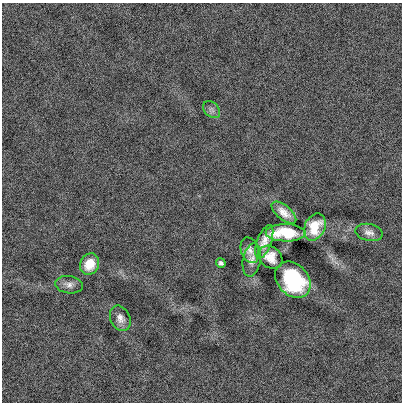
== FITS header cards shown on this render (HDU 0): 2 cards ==
NAXIS1  =                  400
NAXIS2  =                  400

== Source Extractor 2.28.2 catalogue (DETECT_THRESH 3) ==
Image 400 x 400 px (HDU 0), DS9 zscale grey, 1 PNG px = 1 image px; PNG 404 x 404 px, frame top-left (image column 1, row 400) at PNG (2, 3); each listed source drawn as its Kron ellipse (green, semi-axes under 4 px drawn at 4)
Background -7.80e-04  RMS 0.096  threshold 0.289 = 3 sigma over >= 5 px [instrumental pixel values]
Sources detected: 14; all 14 listed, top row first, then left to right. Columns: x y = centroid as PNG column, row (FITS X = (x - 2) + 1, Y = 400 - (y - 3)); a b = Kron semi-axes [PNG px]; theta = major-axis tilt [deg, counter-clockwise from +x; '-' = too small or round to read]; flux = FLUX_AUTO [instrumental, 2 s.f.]
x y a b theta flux
212 110 10 7 -45 23
284 213 15 7 -39 62
315 227 14 10 65 130
369 232 14 8 -11 39
286 233 20 8 -1 280
264 242 17 7 70 63
250 250 13 9 -72 42
270 257 13 10 -38 85
252 260 17 8 78 44
221 263 5 4 - 16
90 264 11 9 61 110
293 280 20 15 -47 570
69 285 14 8 -8 38
120 318 13 9 -66 45